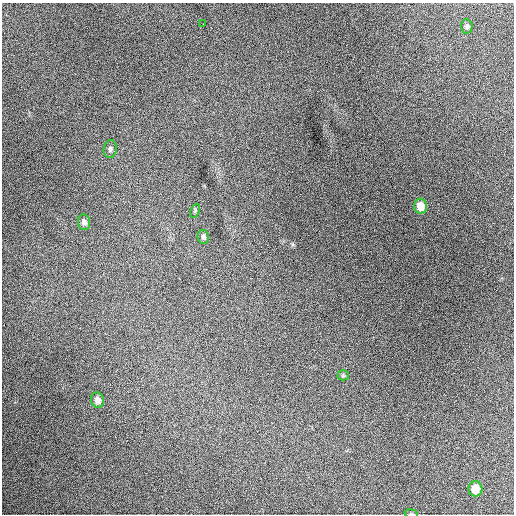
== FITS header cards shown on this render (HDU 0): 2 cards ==
NAXIS1  =                  512 / Axis length
NAXIS2  =                  512 / Axis length

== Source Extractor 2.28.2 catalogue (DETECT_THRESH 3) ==
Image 512 x 512 px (HDU 0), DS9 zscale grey, 1 PNG px = 1 image px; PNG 516 x 516 px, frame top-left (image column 1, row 512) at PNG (2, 3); each listed source drawn as its Kron ellipse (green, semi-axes under 4 px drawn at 4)
Background 1560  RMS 37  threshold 111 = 3 sigma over >= 5 px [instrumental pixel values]
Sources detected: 11; all 11 listed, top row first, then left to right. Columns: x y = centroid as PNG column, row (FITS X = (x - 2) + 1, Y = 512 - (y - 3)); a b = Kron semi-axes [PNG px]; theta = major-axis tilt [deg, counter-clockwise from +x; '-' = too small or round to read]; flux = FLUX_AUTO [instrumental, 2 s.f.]
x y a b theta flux
203 24 2 2 - 2700
467 26 7 5 -86 6000
110 149 9 6 84 6600
420 206 7 6 - 30000
195 211 7 4 66 3900
84 222 8 6 -81 9400
203 237 7 5 -76 6600
343 375 5 5 - 3000
97 400 8 6 -71 12000
475 489 7 7 - 37000
411 514 7 3 -8 2600
At the frame edge (FLAGS 8, measured only in part): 1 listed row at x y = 411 514